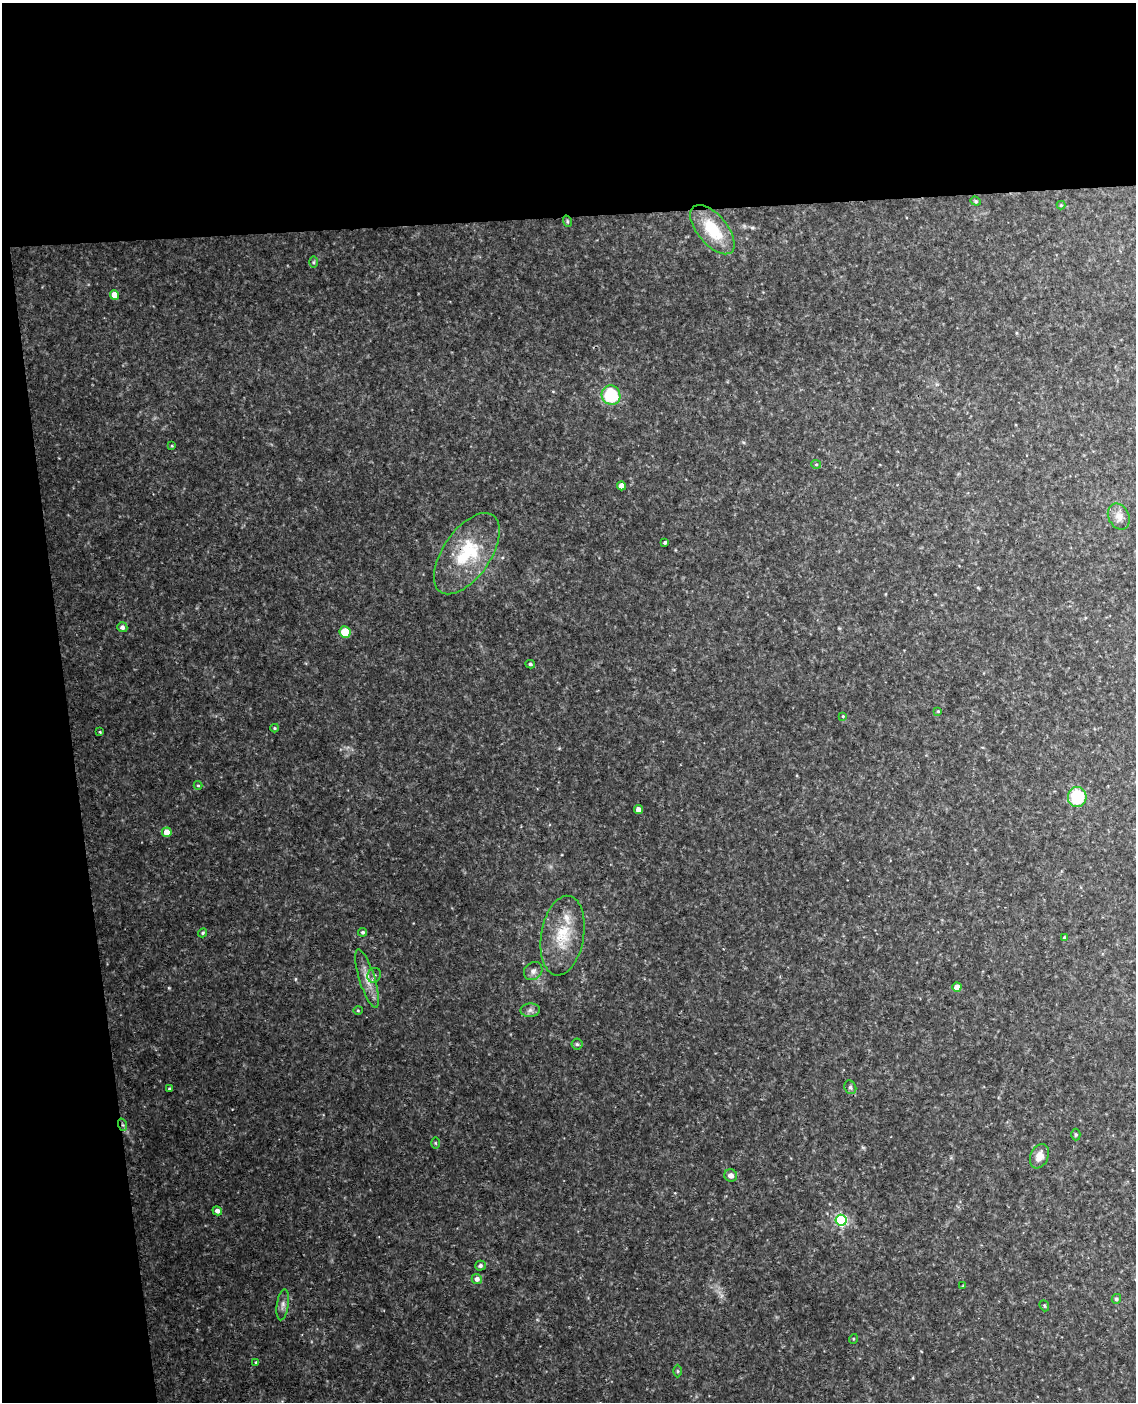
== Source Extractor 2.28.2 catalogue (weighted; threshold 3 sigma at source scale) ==
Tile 1 of 4 x 3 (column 1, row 1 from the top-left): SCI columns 59-1192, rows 3043-4442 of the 4651 x 4581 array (HDU 1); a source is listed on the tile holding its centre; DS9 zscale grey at full resolution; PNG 1138 x 1404 px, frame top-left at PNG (2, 3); each listed source drawn as its Kron ellipse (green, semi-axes under 4 px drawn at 4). Shown black and unused: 21% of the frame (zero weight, under 3 of 4 exposures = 6% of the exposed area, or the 3 px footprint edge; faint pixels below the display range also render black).
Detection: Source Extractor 2.28.2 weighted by HDU 2 'WHT'; one run over the whole footprint, this tile lists its part. Background 0.131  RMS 0.011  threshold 0.0473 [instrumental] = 3 sigma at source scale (4.5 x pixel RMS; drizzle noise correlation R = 1.50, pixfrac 1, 0.05/0.05 arcsec/px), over >= 5 px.
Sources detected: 55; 2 inside a brighter listed object's ellipse — not listed separately; the other 53 listed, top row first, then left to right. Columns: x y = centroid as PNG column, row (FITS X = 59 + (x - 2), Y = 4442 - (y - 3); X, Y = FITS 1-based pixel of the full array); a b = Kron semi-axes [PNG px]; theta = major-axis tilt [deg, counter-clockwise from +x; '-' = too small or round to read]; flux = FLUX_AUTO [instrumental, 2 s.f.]
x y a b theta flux
976 201 5 4 - 1.3
1061 205 4 4 - 0.94
567 221 6 3 -72 1.2
712 230 29 14 -50 42
313 262 6 4 89 1.3
114 295 5 4 - 17
611 395 10 9 - 56
172 446 4 3 - 0.88
816 464 5 4 - 1.3
622 486 4 4 - 10
1119 517 14 10 -63 7.8
665 542 4 3 - 1.8
467 554 46 23 55 63
122 627 5 5 - 4.1
345 632 6 5 - 20
530 664 5 4 - 1.5
938 711 4 3 - 0.86
843 716 4 3 - 0.96
275 728 4 4 - 1.1
100 732 3 3 - 0.88
198 785 4 3 - 1.1
1077 797 10 9 - 47
638 810 4 4 - 10
167 832 5 4 - 19
362 932 4 4 - 2
203 933 4 4 - 1.3
562 936 40 21 80 41
1064 937 3 3 - 0.96
533 971 10 8 43 4.7
374 975 7 6 - 3.1
367 979 30 7 -73 13
957 987 4 4 - 13
358 1010 4 4 - 1.1
530 1010 9 6 3 3.8
577 1044 5 5 - 1.8
850 1087 7 5 -61 2.4
169 1089 3 3 - 1.6
123 1125 6 4 -70 1.9
1076 1135 6 4 90 1.5
435 1143 5 3 - 1
1039 1156 13 9 65 9.7
731 1175 6 6 - 4.9
217 1211 5 4 - 4.7
841 1220 5 5 - 160
480 1266 5 5 - 2.2
477 1279 5 5 - 4.6
963 1286 4 3 - 0.99
1116 1299 5 5 - 2.2
283 1305 16 6 81 5.1
1044 1306 6 4 -67 1.4
853 1339 5 3 - 0.89
256 1362 4 4 - 1.2
677 1371 6 4 -89 1.4
Overlapping masked pixels (flux is a lower limit): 2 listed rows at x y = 467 554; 123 1125